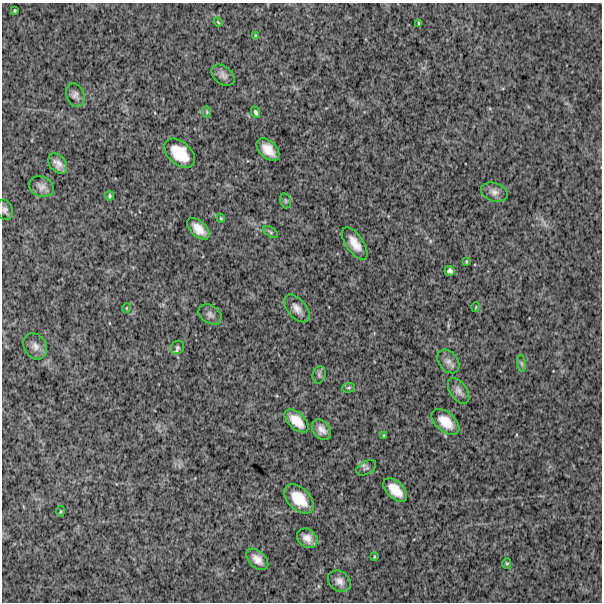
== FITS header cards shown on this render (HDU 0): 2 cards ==
NAXIS1  =                  600
NAXIS2  =                  600

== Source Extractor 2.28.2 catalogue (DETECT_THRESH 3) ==
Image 600 x 600 px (HDU 0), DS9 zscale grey, 1 PNG px = 1 image px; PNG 604 x 604 px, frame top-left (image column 1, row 600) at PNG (2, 3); each listed source drawn as its Kron ellipse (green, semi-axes under 4 px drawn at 4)
Background 994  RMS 270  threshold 820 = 3 sigma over >= 5 px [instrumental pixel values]
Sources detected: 46; all 46 listed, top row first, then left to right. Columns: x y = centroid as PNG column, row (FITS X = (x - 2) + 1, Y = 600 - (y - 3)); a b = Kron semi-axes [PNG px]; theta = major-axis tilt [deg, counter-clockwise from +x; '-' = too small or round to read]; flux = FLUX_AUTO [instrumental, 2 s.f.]
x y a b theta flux
15 11 3 3 - 20000
218 22 5 3 - 18000
419 23 3 3 - 21000
256 36 4 3 - 25000
223 75 13 8 -39 86000
75 95 12 9 -67 86000
207 112 6 4 -90 24000
256 112 6 4 -68 36000
268 150 13 8 -45 240000
180 153 18 11 -42 510000
58 164 11 8 -50 120000
41 187 13 10 -22 100000
494 192 14 9 -16 110000
109 196 5 4 - 27000
286 201 8 5 -73 32000
5 210 10 7 -73 64000
221 218 4 4 - 20000
198 229 13 7 -43 210000
271 232 8 4 -34 34000
355 243 19 8 -56 220000
466 261 3 2 - 19000
450 271 5 5 - 49000
476 307 5 3 - 14000
127 308 5 3 - 14000
297 308 16 9 -49 140000
210 314 12 9 -32 81000
35 346 14 11 -58 110000
177 347 7 6 - 39000
448 361 13 9 -50 110000
522 363 8 4 -81 36000
319 375 9 6 77 51000
348 388 6 5 - 27000
459 391 14 8 -56 100000
297 421 15 8 -44 260000
445 422 16 9 -40 290000
321 430 11 8 -50 120000
384 435 4 3 - 18000
366 468 11 6 28 45000
395 490 14 8 -44 280000
299 499 17 11 -44 420000
60 511 5 2 - 17000
307 538 11 9 -39 150000
374 556 4 2 - 14000
257 559 13 8 -43 160000
507 563 5 4 - 25000
339 581 12 9 -39 120000